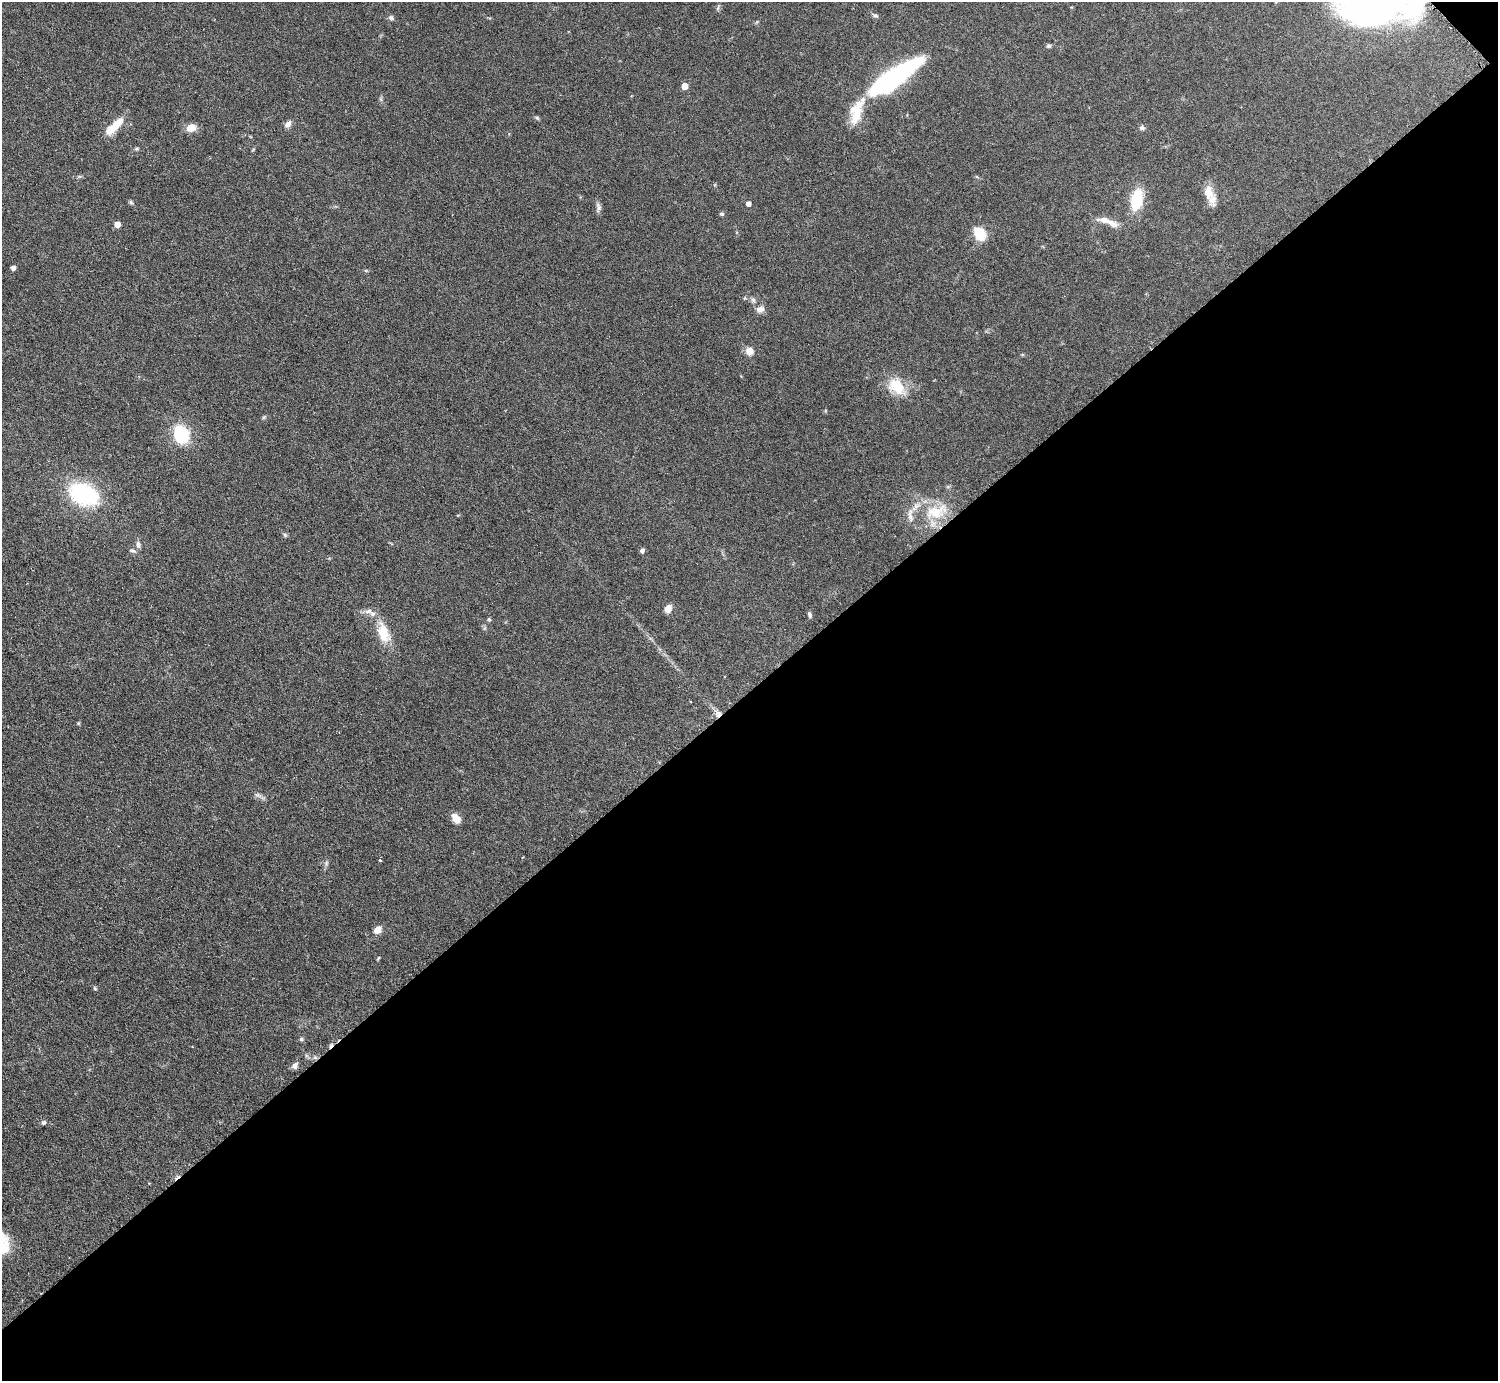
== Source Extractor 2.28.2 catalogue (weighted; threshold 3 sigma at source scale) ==
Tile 12 of 4 x 4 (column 4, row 3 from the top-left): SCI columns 4498-5993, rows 1547-2925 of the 5999 x 5997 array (HDU 1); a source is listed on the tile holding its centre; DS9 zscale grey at full resolution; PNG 1500 x 1383 px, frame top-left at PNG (2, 2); no overlay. Shown black and unused: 50% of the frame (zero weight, under 3 of 6 exposures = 1% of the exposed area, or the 3 px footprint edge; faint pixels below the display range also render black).
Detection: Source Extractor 2.28.2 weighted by HDU 2 'WHT'; one run over the whole footprint, this tile lists its part. Background 0.0815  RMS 0.0036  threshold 0.0147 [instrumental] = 3 sigma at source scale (4.09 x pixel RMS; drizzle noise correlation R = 1.36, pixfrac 0.8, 0.05/0.05 arcsec/px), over >= 5 px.
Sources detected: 56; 1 inside a brighter object's white glare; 1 cosmic-ray / hot-pixel residue — not listed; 4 inside a brighter listed object's ellipse — not listed separately; the other 50 listed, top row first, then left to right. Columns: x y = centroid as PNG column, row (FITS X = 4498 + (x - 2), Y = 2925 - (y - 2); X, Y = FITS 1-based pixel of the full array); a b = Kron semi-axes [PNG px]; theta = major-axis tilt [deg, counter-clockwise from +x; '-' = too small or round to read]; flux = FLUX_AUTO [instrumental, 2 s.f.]
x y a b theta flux
1376 2 61 42 -5 180
718 8 7 4 71 0.54
875 16 8 4 -9 0.57
391 18 6 6 - 0.79
1049 46 5 5 - 0.6
891 78 50 13 34 73
684 86 5 5 - 4.5
856 114 47 12 70 8.5
537 118 7 4 -45 0.47
288 124 9 6 53 1.5
114 126 28 8 45 6.4
191 128 10 8 18 3.5
1142 128 7 6 - 0.85
136 149 6 4 19 0.43
1208 192 20 12 -84 4.2
1137 200 20 10 80 14
131 202 6 5 - 0.49
748 203 5 4 - 1.4
598 207 13 6 -73 1.2
721 214 6 4 -3 0.55
1104 220 17 7 -6 2.9
117 224 5 4 - 3.3
980 234 14 10 -60 7.8
13 268 4 4 - 1.4
753 300 7 5 -47 0.79
760 309 11 7 23 1.8
749 351 9 8 - 2.8
897 386 26 18 -43 8.4
264 417 6 4 44 0.42
181 434 15 12 -70 19
84 494 23 15 -23 40
936 512 36 20 14 14
285 535 6 5 - 0.52
138 544 10 6 -78 1.1
132 551 10 5 -16 0.8
642 551 5 5 - 0.91
668 609 9 7 59 2.3
369 611 12 7 5 1.8
809 614 7 4 -77 0.78
489 619 5 4 - 0.49
383 633 28 15 -73 7.8
718 714 8 7 - 1.6
456 818 9 6 -51 4.4
380 860 4 3 - 0.32
326 863 5 5 - 0.63
377 930 9 8 - 2.3
378 958 6 3 71 0.32
301 1039 6 5 - 0.49
295 1065 9 6 57 1.3
43 1123 6 5 - 0.63
Overlapping masked pixels (flux is a lower limit): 1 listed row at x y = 718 714
Isophote crosses this tile's border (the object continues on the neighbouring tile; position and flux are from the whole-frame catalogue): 1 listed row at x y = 1376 2